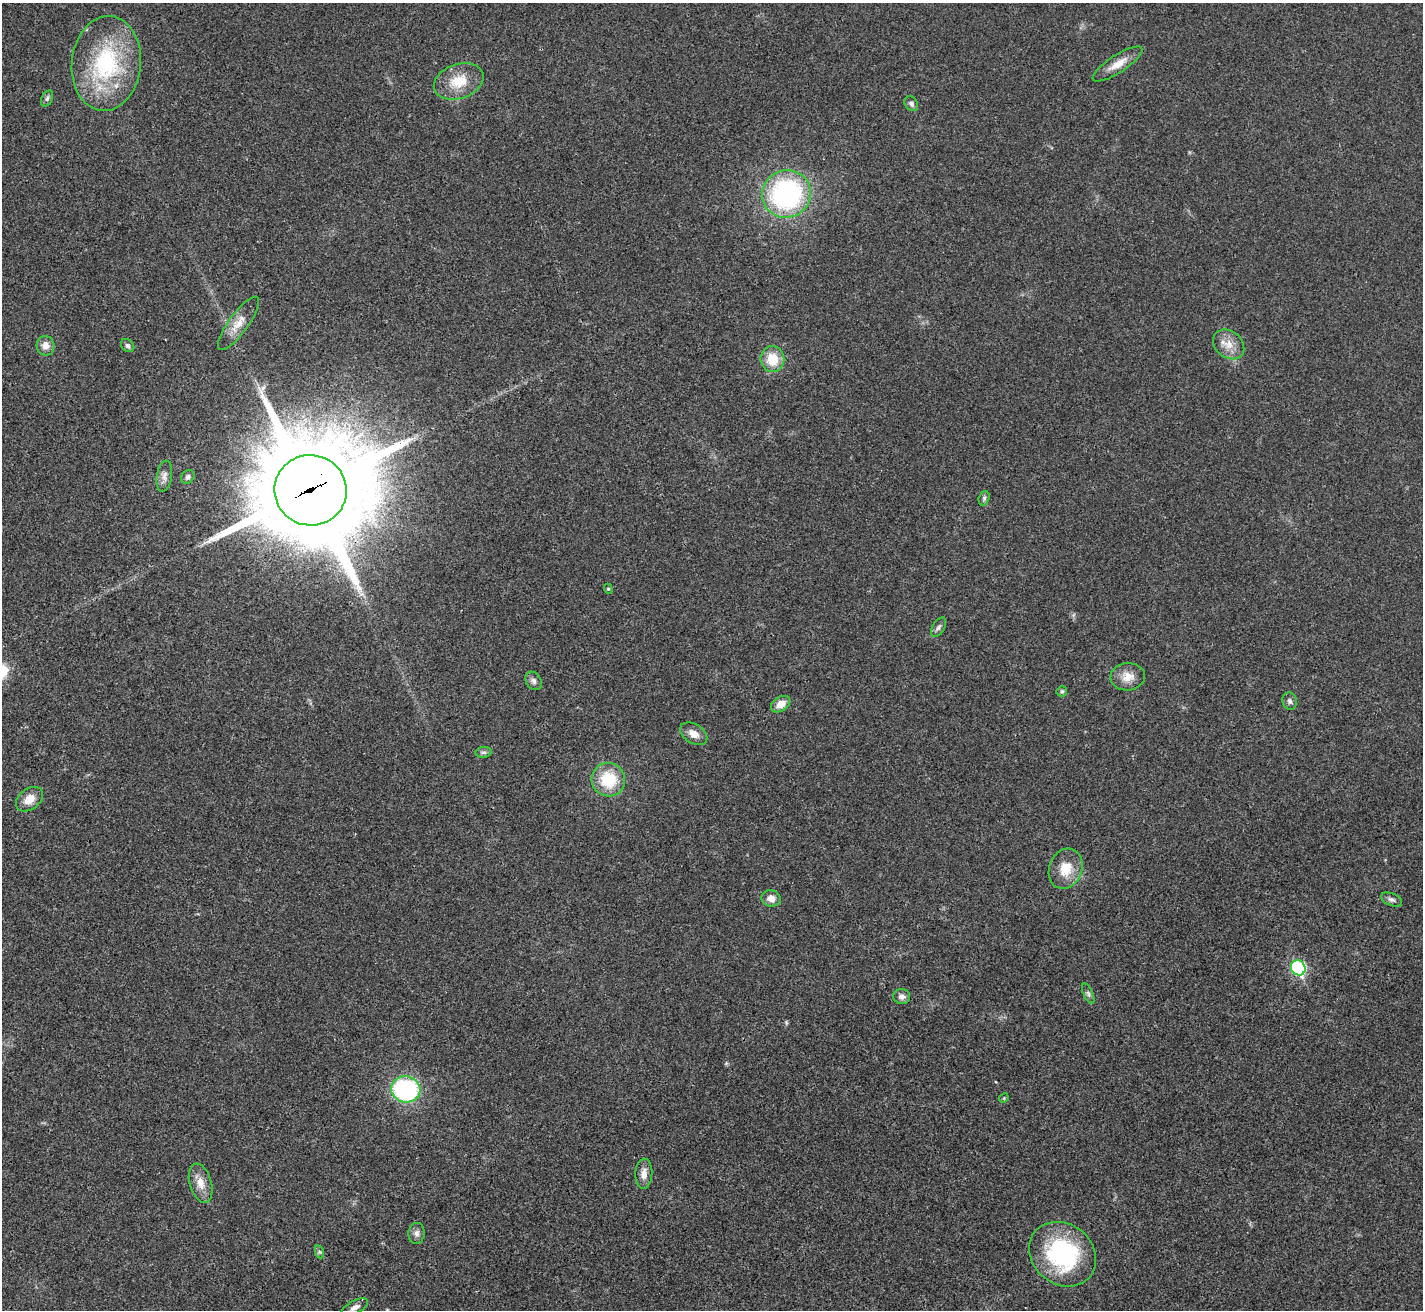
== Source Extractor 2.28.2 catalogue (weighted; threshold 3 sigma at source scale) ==
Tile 7 of 4 x 4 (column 3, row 2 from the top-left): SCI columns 2847-4267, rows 2906-4213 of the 5689 x 5677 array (HDU 1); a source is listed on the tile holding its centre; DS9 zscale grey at full resolution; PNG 1425 x 1312 px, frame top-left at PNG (2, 3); each listed source drawn as its Kron ellipse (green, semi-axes under 4 px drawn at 4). Shown black and unused: <1% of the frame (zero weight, under 3 of 4 exposures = <1% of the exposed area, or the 3 px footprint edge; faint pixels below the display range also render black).
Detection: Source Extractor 2.28.2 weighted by HDU 2 'WHT'; one run over the whole footprint, this tile lists its part. Background 0.0208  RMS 0.0055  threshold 0.0248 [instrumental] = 3 sigma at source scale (4.5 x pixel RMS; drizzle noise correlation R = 1.50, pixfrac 1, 0.05/0.05 arcsec/px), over >= 5 px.
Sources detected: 40; all 40 listed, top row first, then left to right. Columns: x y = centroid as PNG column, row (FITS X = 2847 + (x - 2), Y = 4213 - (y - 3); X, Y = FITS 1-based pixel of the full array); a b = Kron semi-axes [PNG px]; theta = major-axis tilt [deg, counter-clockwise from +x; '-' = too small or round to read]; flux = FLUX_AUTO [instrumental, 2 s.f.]
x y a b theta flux
106 63 47 34 84 60
1118 64 29 8 33 7.7
459 81 26 17 20 14
47 98 8 5 63 1.3
911 104 8 6 -59 1.6
786 194 24 23 - 100
238 323 32 9 54 7.9
1229 344 17 13 -40 7.1
45 346 10 9 - 4.8
128 346 7 6 - 1.3
772 359 13 12 - 12
164 476 16 7 81 3.2
188 477 7 6 - 1.6
310 490 36 35 - 13000
984 498 7 5 71 1.1
608 589 5 4 - 0.76
938 627 11 6 58 1.8
1128 677 17 13 5 6.8
533 681 10 7 -57 2
1062 691 5 5 - 1.1
1290 701 9 7 -75 1.8
781 704 10 7 32 5.6
694 734 15 9 -31 4.8
484 752 8 5 6 1.3
608 780 17 16 - 22
29 799 15 10 37 6.5
1066 869 20 16 69 12
771 898 9 8 - 4.7
1392 899 11 6 -23 1.8
1298 968 8 7 - 65
1088 994 11 4 -67 1.4
902 996 8 7 - 2.6
406 1089 15 13 -13 81
1004 1098 5 4 - 0.64
644 1174 15 8 86 4.1
201 1183 20 11 -74 6.8
416 1233 10 8 84 2.5
320 1252 7 4 -70 0.92
1063 1254 35 30 -38 65
355 1307 14 6 27 2.8
Overlapping masked pixels (flux is a lower limit): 1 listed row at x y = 310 490